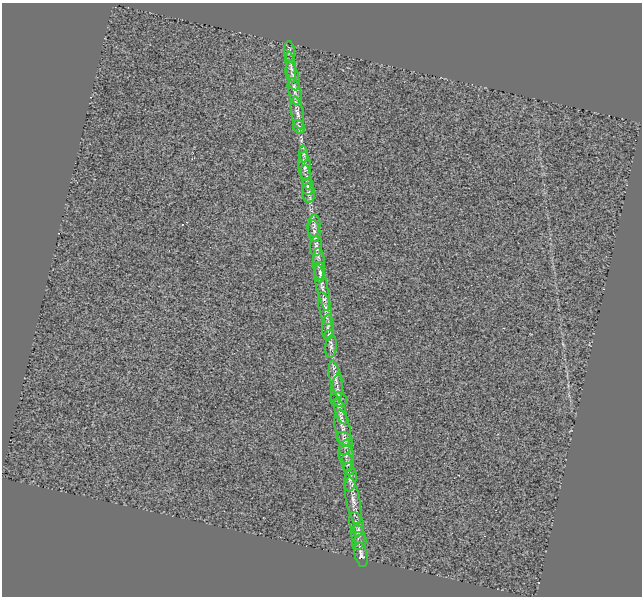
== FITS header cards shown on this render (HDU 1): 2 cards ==
NAXIS1  =                  640
NAXIS2  =                  594

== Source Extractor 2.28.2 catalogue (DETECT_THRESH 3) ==
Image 640 x 594 px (HDU 1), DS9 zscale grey, 1 PNG px = 1 image px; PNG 644 x 598 px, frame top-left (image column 1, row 594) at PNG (2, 3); each listed source drawn as its Kron ellipse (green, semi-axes under 4 px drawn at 4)
Background 0.0235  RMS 0.18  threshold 0.538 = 3 sigma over >= 5 px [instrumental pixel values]
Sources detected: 38; all 38 listed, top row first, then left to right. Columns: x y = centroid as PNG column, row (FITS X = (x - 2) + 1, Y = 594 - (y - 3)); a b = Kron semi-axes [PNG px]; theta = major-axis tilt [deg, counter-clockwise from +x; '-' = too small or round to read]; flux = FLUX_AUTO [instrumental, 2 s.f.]
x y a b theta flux
289 51 10 5 -85 31
291 67 15 5 -82 52
292 76 15 6 -75 68
295 91 13 6 -76 63
297 113 16 6 -79 71
299 127 7 5 -62 27
304 154 8 4 -83 31
305 166 14 6 -85 65
306 177 13 5 -80 42
308 187 8 5 90 32
309 193 9 6 -87 48
314 226 11 6 84 58
314 231 11 6 -84 63
316 246 10 6 85 49
319 264 16 6 -87 78
320 272 10 5 -88 43
322 287 25 5 -77 92
325 308 17 6 -76 75
328 328 13 5 87 53
329 334 5 4 - 15
331 347 11 6 82 42
336 379 18 6 -78 92
337 389 16 5 83 60
338 400 8 7 - 41
341 411 14 5 -71 65
343 428 18 7 -80 100
345 439 9 6 -33 39
346 447 9 5 52 34
346 455 9 8 - 41
348 463 8 6 -81 40
349 469 6 5 - 26
350 479 12 6 81 58
353 501 24 7 -79 110
356 523 10 7 -70 52
358 529 7 5 80 26
358 535 9 7 -72 48
359 542 8 6 47 32
361 555 12 6 -77 52